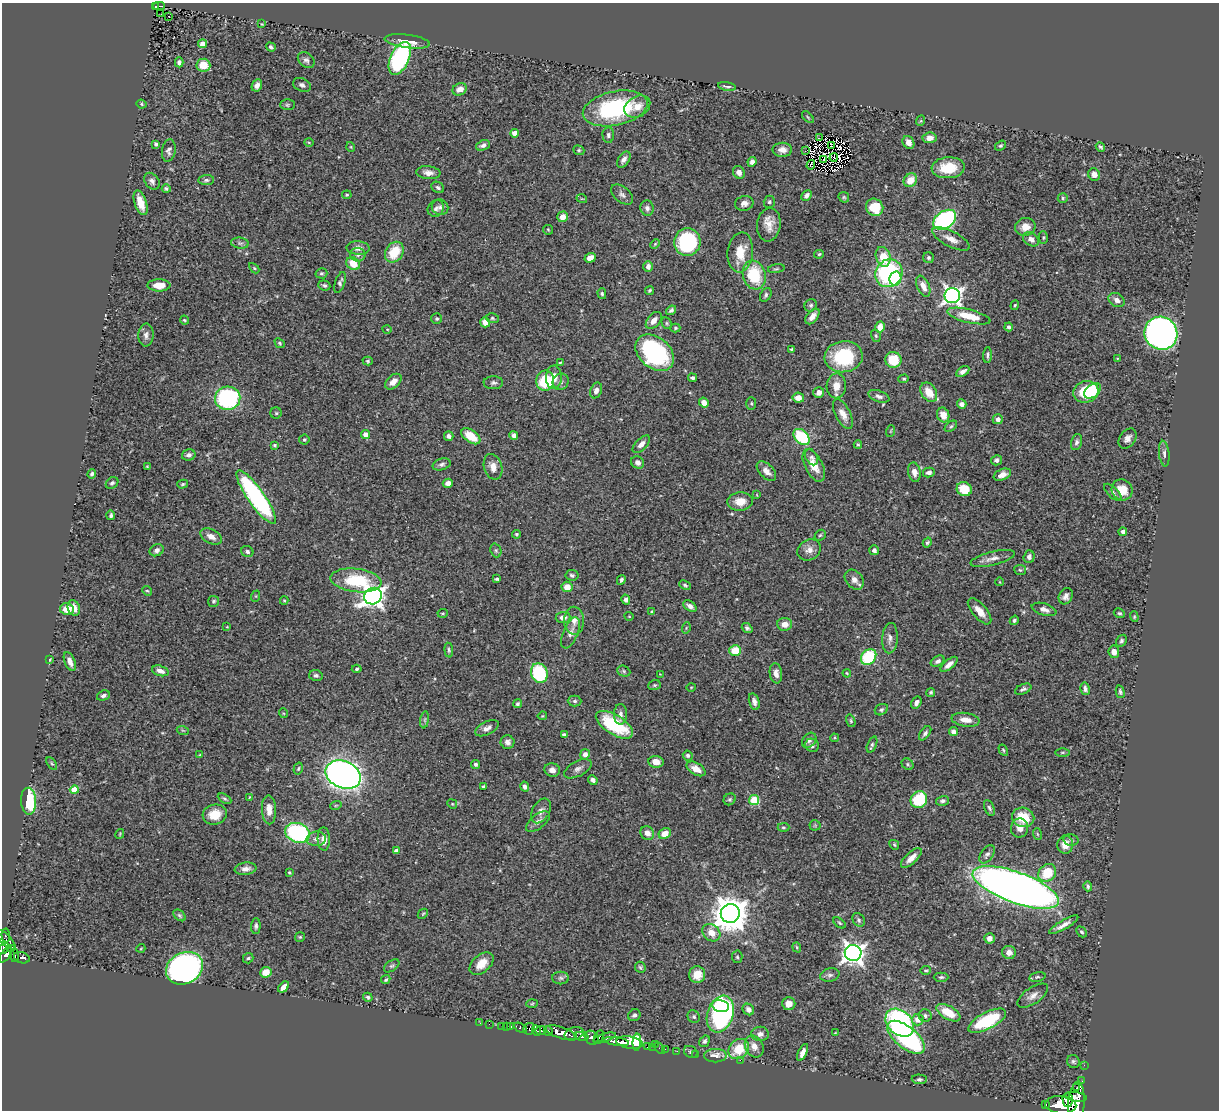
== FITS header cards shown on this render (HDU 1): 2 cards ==
NAXIS1  =                 1217
NAXIS2  =                 1108

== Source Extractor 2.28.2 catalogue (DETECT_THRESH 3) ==
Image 1217 x 1108 px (HDU 1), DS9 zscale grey, 1 PNG px = 1 image px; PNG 1221 x 1112 px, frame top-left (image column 1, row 1108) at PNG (2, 3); each listed source drawn as its Kron ellipse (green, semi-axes under 4 px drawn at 4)
Background 0.659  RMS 0.021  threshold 0.0642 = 3 sigma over >= 5 px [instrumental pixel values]
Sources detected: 436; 3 with non-positive FLUX_AUTO (blend fragments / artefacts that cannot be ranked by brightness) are neither listed nor drawn; the other 433 listed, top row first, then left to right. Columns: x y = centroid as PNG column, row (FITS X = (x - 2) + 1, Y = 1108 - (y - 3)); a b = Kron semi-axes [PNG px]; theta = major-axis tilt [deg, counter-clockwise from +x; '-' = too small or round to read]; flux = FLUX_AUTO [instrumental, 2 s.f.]
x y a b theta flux
156 6 4 3 - 9.9
159 6 5 3 - 34
161 14 2 2 - 3.4
169 16 2 2 - 1.2
262 24 3 2 - 1.1
407 41 23 6 -8 15
203 44 4 4 - 15
271 47 5 4 - 3.1
400 58 18 9 65 230
306 60 9 7 -42 5
179 62 5 4 - 4.5
203 65 7 6 - 29
257 85 6 5 - 6.4
302 85 9 6 -25 5.2
727 86 9 3 -10 3.3
460 89 7 6 - 10
141 104 5 3 - 1.8
287 105 7 5 -1 2.5
637 107 14 10 29 15
615 108 33 17 12 160
808 117 7 3 -46 1.6
920 121 5 3 - 1.4
515 133 4 4 - 14
608 135 7 6 - 3.7
819 138 3 2 - 4.9
930 138 7 5 6 9.4
309 142 4 3 - 1.3
908 142 7 5 -57 9.4
156 144 4 3 - 2.8
483 145 7 5 23 5.4
832 146 2 2 - 1.5
1000 146 6 4 36 2.6
351 147 5 3 - 1.3
1100 147 5 3 - 2.4
169 150 11 6 81 5.7
579 150 6 4 -21 2.1
782 150 10 7 -1 9.4
805 151 3 2 - 5.4
834 157 4 2 - 2.2
624 159 9 5 56 7.4
824 160 2 2 - 1.6
752 162 5 4 - 5.8
811 165 5 2 - 2.3
948 168 16 10 4 38
739 172 6 5 - 8.1
428 173 12 6 -6 8.5
1094 174 6 5 - 9.5
206 180 8 5 7 3.4
910 180 7 6 - 18
152 181 9 6 -53 5.5
438 187 7 5 -33 3
166 189 4 3 - 2.6
347 195 5 4 - 2.2
622 195 13 7 -39 6.2
806 195 6 4 46 5.2
844 197 6 5 - 2
1063 198 5 4 - 2.3
582 199 5 3 - 1.5
769 202 6 5 - 2.8
141 203 13 6 -71 21
744 203 9 7 11 7.4
440 207 8 7 - 5.2
875 207 9 8 - 35
436 208 9 7 49 5.1
647 208 8 6 -79 5.3
562 217 5 5 - 14
945 220 12 8 34 240
769 225 17 11 83 18
1025 227 10 9 - 14
548 230 5 5 - 1.7
1043 238 6 4 89 1.9
951 239 20 7 -27 14
1031 239 9 6 -35 7.8
687 242 14 13 - 150
240 243 9 5 -8 3.8
655 244 5 3 - 1.6
358 248 11 7 -4 8.1
394 252 11 8 56 37
740 252 20 12 84 32
819 254 5 4 - 1.9
358 255 7 6 - 4.9
883 257 10 7 -71 32
590 258 6 4 18 13
928 258 5 5 - 2.9
353 264 7 6 - 22
648 266 5 4 - 5.7
254 268 6 4 -45 1.8
776 269 8 3 9 2
321 273 6 5 - 2.4
889 273 14 13 - 170
754 275 14 11 -73 67
895 279 7 6 - 37
340 282 11 5 71 4.1
159 285 11 6 0 18
324 285 6 5 - 2.9
923 286 11 6 -67 12
650 290 5 4 - 2.3
602 294 5 4 - 2.1
766 295 7 5 61 3.2
952 296 8 7 - 630
1117 300 8 6 -29 7.9
811 305 6 6 - 3.3
1015 305 5 3 - 1.8
671 310 5 4 - 3.4
812 316 9 5 50 7.9
969 316 22 6 -14 34
492 318 6 5 - 2.2
437 319 5 5 - 2.2
184 320 4 3 - 1.7
654 320 10 6 50 9.3
485 322 5 5 - 13
667 323 6 4 -62 2.4
880 327 5 4 - 13
1008 327 4 4 - 3.9
675 328 5 4 - 1.9
387 329 5 3 - 1.2
1161 333 17 16 - 700
146 335 11 7 87 6.4
876 336 6 5 - 2.4
280 343 5 4 - 2.3
792 349 4 3 - 1.8
655 353 21 15 -40 190
987 355 8 4 87 2.9
844 357 19 15 8 92
1118 358 4 3 - 1.3
893 360 8 8 - 36
368 361 5 4 - 2
560 362 3 3 - 1.6
963 372 7 4 31 6.3
554 377 11 8 88 16
692 378 4 3 - 3.7
904 379 5 4 - 2.1
545 381 10 9 - 78
393 382 9 6 42 10
561 382 8 7 - 5.5
493 383 10 6 1 4.2
836 386 12 9 87 15
596 390 8 5 68 6.7
1092 391 9 6 39 20
929 392 10 7 -56 24
1086 392 12 10 16 75
819 393 5 5 - 8.4
879 396 11 5 -21 5.4
228 398 13 11 5 180
798 398 6 5 - 11
704 403 5 4 - 10
751 403 6 5 - 2.4
962 404 5 4 - 5.8
276 413 5 5 - 2.4
843 414 16 7 -63 12
943 415 7 6 - 16
998 419 5 5 - 6.5
951 426 7 4 40 2.5
891 431 6 3 71 1.5
366 434 4 4 - 12
514 435 5 4 - 4.9
449 436 5 4 - 4.1
471 436 11 6 -36 28
801 437 9 6 -44 81
1127 438 11 7 55 8.4
304 439 5 5 - 2.4
1076 442 8 5 74 4.3
641 444 11 5 45 7.9
275 445 4 3 - 2.2
858 445 4 3 - 2
1164 454 13 5 -84 5.2
189 455 7 5 15 4.6
811 457 9 6 -62 3.8
996 460 5 5 - 4.6
638 462 7 6 - 7.4
442 464 9 5 16 4.2
147 466 3 3 - 1.1
814 466 17 8 -63 22
493 467 13 9 -73 12
766 471 12 7 -46 11
914 472 10 6 -77 9.5
929 472 6 5 - 5.7
92 474 5 4 - 3.3
1002 475 9 5 22 10
112 483 7 5 39 3.4
448 483 5 4 - 7.3
183 484 5 4 - 2.2
964 489 8 7 - 34
1122 490 11 10 - 25
1113 492 11 5 -44 4.3
757 495 4 2 - 0.95
256 497 32 8 -55 270
740 501 13 9 5 18
111 515 5 4 - 2.9
1123 532 4 4 - 5.9
516 534 4 4 - 2.4
820 535 6 4 42 2.2
211 537 11 7 -27 11
927 543 5 4 - 2.4
157 550 7 6 - 5.1
496 550 7 5 -70 3.1
809 550 12 10 28 10
874 550 5 5 - 3.6
247 552 6 5 - 3.6
1029 557 6 5 - 5.1
993 558 23 7 14 12
1020 570 6 5 - 2.4
572 575 6 5 - 3.8
497 579 4 3 - 2.1
356 580 25 11 -7 79
621 580 5 3 - 3.2
854 580 11 8 -50 9.4
1000 582 4 3 - 1.1
685 585 6 4 -24 2
567 587 5 5 - 17
147 591 5 4 - 1.8
256 596 6 4 72 1.7
373 596 9 8 - 930
1066 596 8 6 63 6.8
284 600 4 4 - 1.6
626 600 5 4 - 4.8
214 601 5 5 - 2.5
690 606 7 4 -33 5.9
74 608 8 6 -67 15
67 609 7 6 - 24
1044 609 13 6 -16 8.1
980 611 16 7 -49 15
652 612 4 4 - 2.1
443 613 5 3 - 1.8
1119 613 6 4 -25 2.4
629 616 4 3 - 1.1
563 617 7 5 6 9.9
1134 617 5 4 - 1.6
1014 620 5 4 - 2.7
574 621 14 10 -89 12
785 624 7 6 - 12
227 627 4 3 - 1.1
686 628 6 3 72 1.6
747 628 6 4 -38 3.3
571 633 17 7 67 9
890 638 15 7 86 8.5
1121 641 6 5 - 3.3
449 650 7 4 -84 2.4
735 651 6 5 - 37
1114 652 6 5 - 10
869 657 9 6 47 75
50 660 4 3 - 1.3
70 661 10 5 -67 9.8
938 661 7 5 31 4.8
949 664 10 4 40 8.4
357 669 5 4 - 2.3
160 671 8 5 -16 8.1
624 671 7 5 -24 2.8
539 673 10 8 -72 94
776 673 10 6 -82 8.1
847 673 4 3 - 1.4
660 674 2 2 - 0.8
316 675 7 5 -13 4.2
654 685 6 5 - 2.5
691 687 5 3 - 1.1
1023 689 8 5 23 3.5
1085 689 6 4 -77 4.1
931 692 4 4 - 2.1
1120 692 6 3 -76 2.6
103 696 7 5 19 4.8
575 701 7 5 -1 3.6
754 702 9 5 -73 6.3
916 703 6 4 57 4.6
517 704 4 3 - 2.9
881 710 7 5 32 2.9
283 713 5 3 - 1.3
620 714 10 6 88 6.5
542 716 5 3 - 1.4
425 720 8 4 82 2.8
966 720 14 7 -8 13
851 721 6 4 -73 2.1
614 725 21 9 -32 93
487 728 13 6 27 7
183 731 6 4 -20 1.8
953 732 4 4 - 5.8
925 733 8 4 53 4.1
564 735 4 4 - 4.3
834 738 4 3 - 1.5
809 740 8 6 50 4.5
508 742 7 7 - 5.8
872 744 8 4 66 3.1
812 745 7 6 - 4.3
1003 750 6 4 -60 1.8
1062 752 7 3 0 1.8
585 754 5 5 - 7.5
200 755 3 3 - 1.2
688 755 5 4 - 3.5
656 762 7 6 - 13
52 764 7 4 -56 2.1
476 764 5 4 - 2.8
908 764 6 5 - 2.5
298 769 6 4 72 2.3
578 769 15 7 28 7
696 769 10 6 -30 13
552 770 8 7 - 8.1
343 775 18 13 -23 930
593 780 5 4 - 4.9
483 786 3 3 - 2.2
525 787 5 4 - 5.9
74 790 4 4 - 27
249 797 4 2 - 1.1
225 799 7 4 -29 2.4
730 799 6 5 - 2.7
754 800 5 5 - 70
919 800 9 8 - 67
29 801 13 7 -88 79
942 801 6 5 - 4.2
452 804 5 4 - 1.6
336 805 6 3 19 1.7
989 808 8 4 -65 3.1
269 810 14 7 -87 14
541 811 13 8 60 8.6
215 814 12 10 14 24
1023 817 11 9 -21 34
538 822 14 7 38 7.6
815 825 5 5 - 2
783 827 6 4 1 2.1
1020 828 9 8 - 11
297 833 13 9 -17 190
647 833 7 6 - 11
665 833 6 5 - 14
120 834 5 3 - 1.6
1037 834 6 3 -70 1.7
316 839 10 7 4 7.6
324 839 11 6 -88 12
1071 840 7 5 -12 3.5
894 845 5 4 - 2
1065 845 9 8 - 17
397 851 4 4 - 8
987 854 10 6 54 5.3
911 858 13 5 43 13
246 869 11 6 7 8
289 873 3 3 - 1.8
1047 873 10 8 43 42
1088 886 5 3 - 2.7
1016 887 45 15 -20 1800
730 913 9 9 - 3500
423 914 6 4 44 1.7
179 915 7 5 -40 2.4
859 920 7 5 -56 3.1
839 923 7 4 -38 2.1
1064 925 17 4 30 9
256 926 8 5 87 3.4
1082 932 6 4 -46 2.6
711 933 10 7 -39 16
6 935 7 4 -85 34
300 937 5 5 - 2
989 938 5 5 - 8.7
6 940 12 5 -46 110
797 947 5 4 - 1.7
4 948 6 4 49 270
12 948 4 3 - 43
141 948 4 3 - 1.2
1009 952 7 6 - 9.9
853 953 8 8 - 940
6 955 9 4 54 390
15 955 7 4 -83 140
737 957 6 5 - 2.5
22 958 8 5 -17 68
248 958 5 5 - 2.2
481 964 14 8 41 19
392 966 9 5 36 3.2
640 967 6 5 - 2.5
184 968 19 15 27 590
926 970 5 3 - 1.9
266 972 6 5 - 18
697 975 8 8 - 22
830 975 9 6 13 4.6
941 977 7 4 1 2.5
1037 977 8 4 13 3
561 978 8 6 -1 3.7
386 980 5 4 - 2.5
284 987 7 4 48 11
1033 996 17 8 34 10
368 997 5 4 - 2.6
532 1004 6 4 3 1.8
789 1004 6 6 - 13
721 1006 8 6 -11 67
748 1009 6 5 - 7.1
948 1013 13 6 -29 27
720 1014 19 13 72 350
634 1015 6 5 - 4.2
925 1016 6 6 - 3.9
694 1017 7 6 - 3
918 1020 6 6 - 12
987 1021 21 8 27 110
480 1023 3 2 - 1.5
900 1023 16 12 -42 250
489 1024 2 2 - 5.5
501 1026 2 2 - 5.7
506 1026 2 2 - 1.2
511 1027 3 3 - 42
520 1028 7 3 -28 81
529 1029 6 6 - 170
541 1030 5 4 - 390
536 1031 6 3 -68 300
548 1031 5 3 - 310
561 1033 16 5 -17 1400
835 1033 3 2 - 1
574 1034 10 6 16 620
760 1034 9 7 -2 6.8
582 1037 7 3 -14 290
599 1037 6 3 62 210
906 1037 22 11 -39 230
591 1038 7 6 - 380
604 1038 12 4 17 210
616 1041 13 4 -8 760
705 1041 6 5 - 3.5
630 1042 13 6 -9 760
637 1042 8 3 87 94
655 1044 2 2 - 28
754 1046 11 9 -62 12
648 1047 3 3 - 33
652 1047 2 2 - 10
660 1048 6 3 -45 19
665 1049 2 2 - 5.3
739 1049 11 9 44 38
677 1051 2 2 - 5.9
691 1052 7 5 -31 3.2
803 1052 9 4 65 7.7
695 1054 2 2 - 8.2
715 1056 11 6 1 12
740 1060 2 2 - 71
1073 1061 7 6 - 3
1084 1065 2 2 - 7.5
919 1079 7 4 -2 2.9
1082 1081 2 2 - 5.6
1077 1087 3 3 - 250
1076 1097 11 4 -8 860
1068 1100 7 5 -89 580
1076 1104 23 8 85 2200
1046 1105 3 3 - 52
1061 1105 16 8 -4 2100
At the frame edge (FLAGS 8, measured only in part): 2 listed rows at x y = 4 948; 1076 1104
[3 non-positive-flux detections neither listed nor drawn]